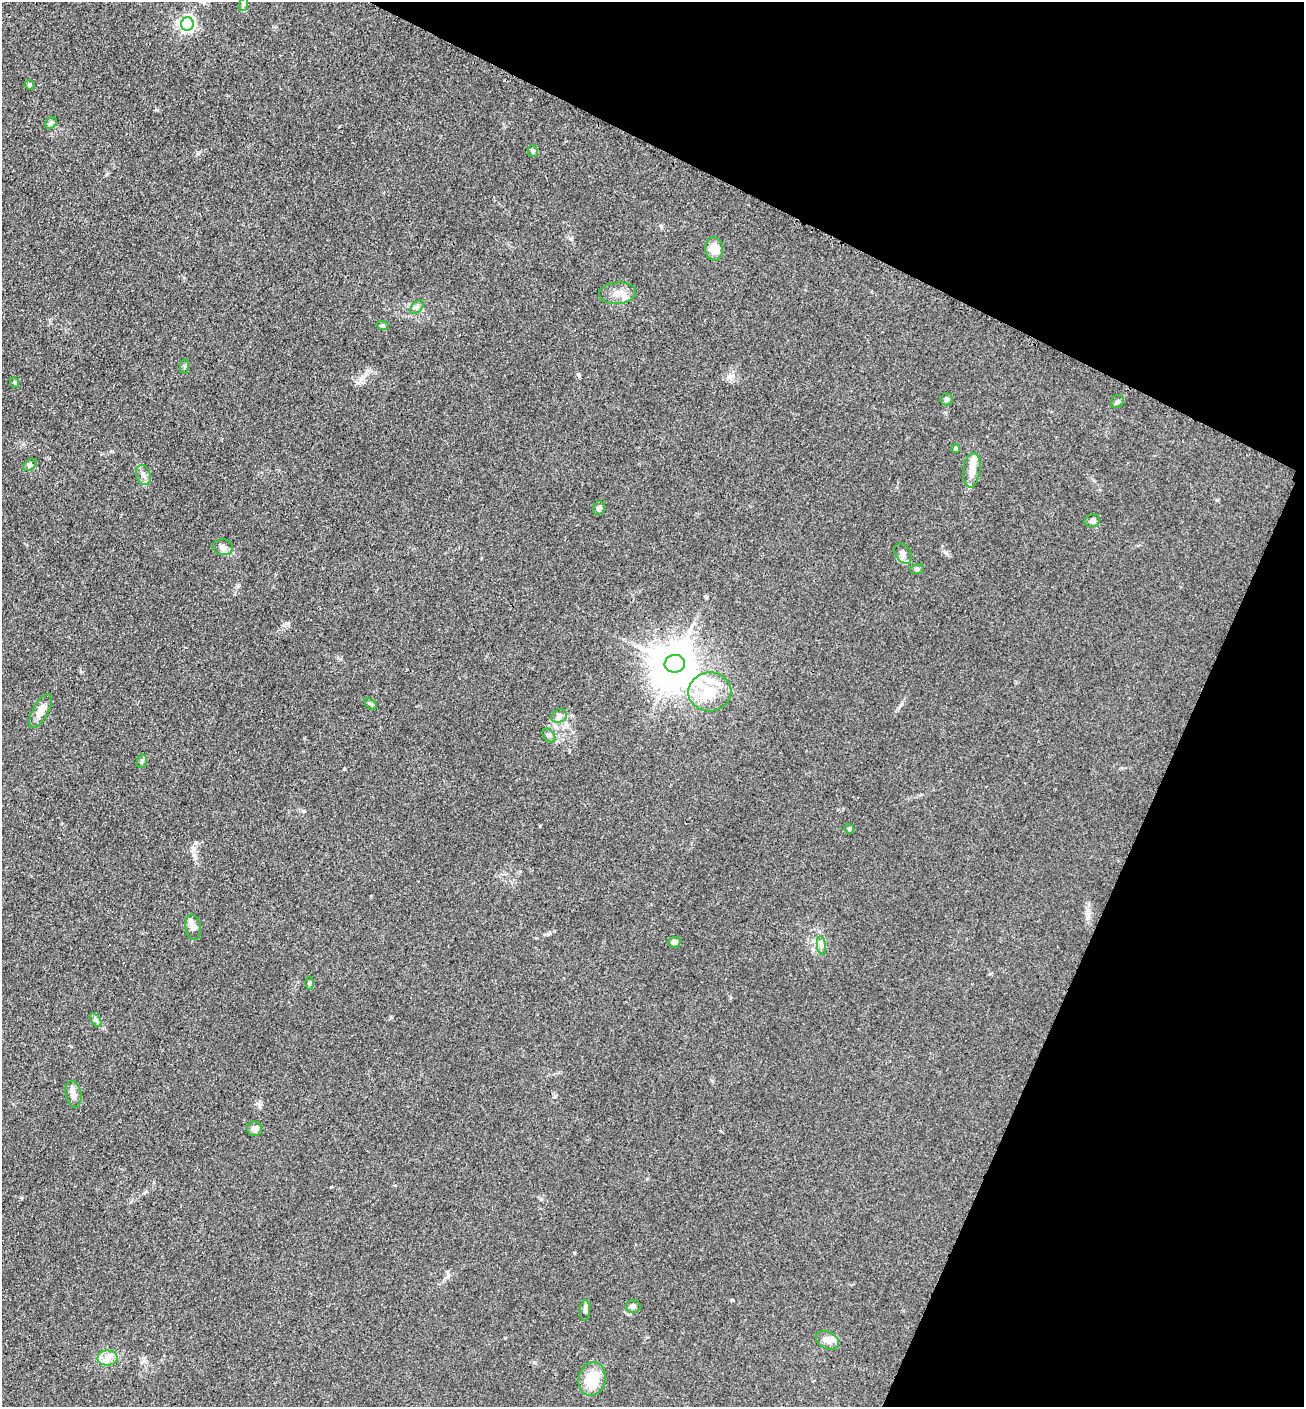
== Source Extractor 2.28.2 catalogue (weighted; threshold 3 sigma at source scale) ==
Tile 8 of 4 x 4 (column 4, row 2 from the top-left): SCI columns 4197-5498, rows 2824-4228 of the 5654 x 5645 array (HDU 1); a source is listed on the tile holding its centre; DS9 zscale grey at full resolution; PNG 1306 x 1409 px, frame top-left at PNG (2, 2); each listed source drawn as its Kron ellipse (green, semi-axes under 4 px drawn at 4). Shown black and unused: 23% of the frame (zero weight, under 3 of 4 exposures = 2% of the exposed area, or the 3 px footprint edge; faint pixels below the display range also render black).
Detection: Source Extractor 2.28.2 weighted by HDU 2 'WHT'; one run over the whole footprint, this tile lists its part. Background 0.0669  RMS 0.0062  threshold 0.0278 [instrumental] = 3 sigma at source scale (4.5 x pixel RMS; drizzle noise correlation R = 1.50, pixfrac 1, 0.05/0.05 arcsec/px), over >= 5 px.
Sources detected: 49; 2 inside a brighter object's white glare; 1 cosmic-ray / hot-pixel residue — neither listed nor drawn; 4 inside a brighter listed object's ellipse — not listed separately; the other 42 listed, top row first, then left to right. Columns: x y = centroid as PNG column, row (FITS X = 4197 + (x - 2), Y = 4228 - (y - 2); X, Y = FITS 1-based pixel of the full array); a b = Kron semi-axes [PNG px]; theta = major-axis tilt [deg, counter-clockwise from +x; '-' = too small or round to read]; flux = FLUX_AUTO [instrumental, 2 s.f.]
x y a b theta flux
244 4 7 4 70 1.3
187 24 7 6 - 170
29 85 5 4 - 1
51 123 7 5 43 1.3
533 151 6 5 - 1.4
714 249 12 9 -86 8.2
618 293 18 10 5 6.6
417 307 8 5 45 1.6
383 326 6 4 -19 0.88
185 366 7 4 82 1
15 383 5 3 - 0.85
947 399 6 6 - 1.6
1117 402 7 6 - 1.3
956 448 5 4 - 1.1
30 465 7 4 33 1.4
972 470 17 8 83 6.9
143 475 10 7 -73 2.9
599 508 7 6 - 2.2
1092 521 8 6 13 1.6
223 547 10 8 -7 2.8
903 554 11 7 -55 3.5
917 569 7 5 10 1.3
675 664 10 9 - 1700
710 692 21 19 3 20
371 704 7 4 -36 1.1
41 711 19 7 62 6.5
559 716 8 6 27 2.1
549 735 8 5 -48 1.4
142 761 7 5 74 1.1
849 829 5 4 - 0.8
193 927 13 7 -81 3.8
674 942 6 5 - 2.3
821 946 9 4 -82 1.8
309 983 6 4 89 0.87
96 1020 8 4 -54 1.3
73 1094 13 7 -78 3.8
254 1129 8 7 - 3.3
633 1306 7 6 - 1.7
585 1311 10 5 87 1.8
827 1340 12 8 -27 4.9
107 1358 10 7 1 4.2
592 1379 17 13 77 20
Unlisted compact peaks at least as high as the median listed source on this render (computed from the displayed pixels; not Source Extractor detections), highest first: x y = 344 769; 192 851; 540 826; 358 383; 706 597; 448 1276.